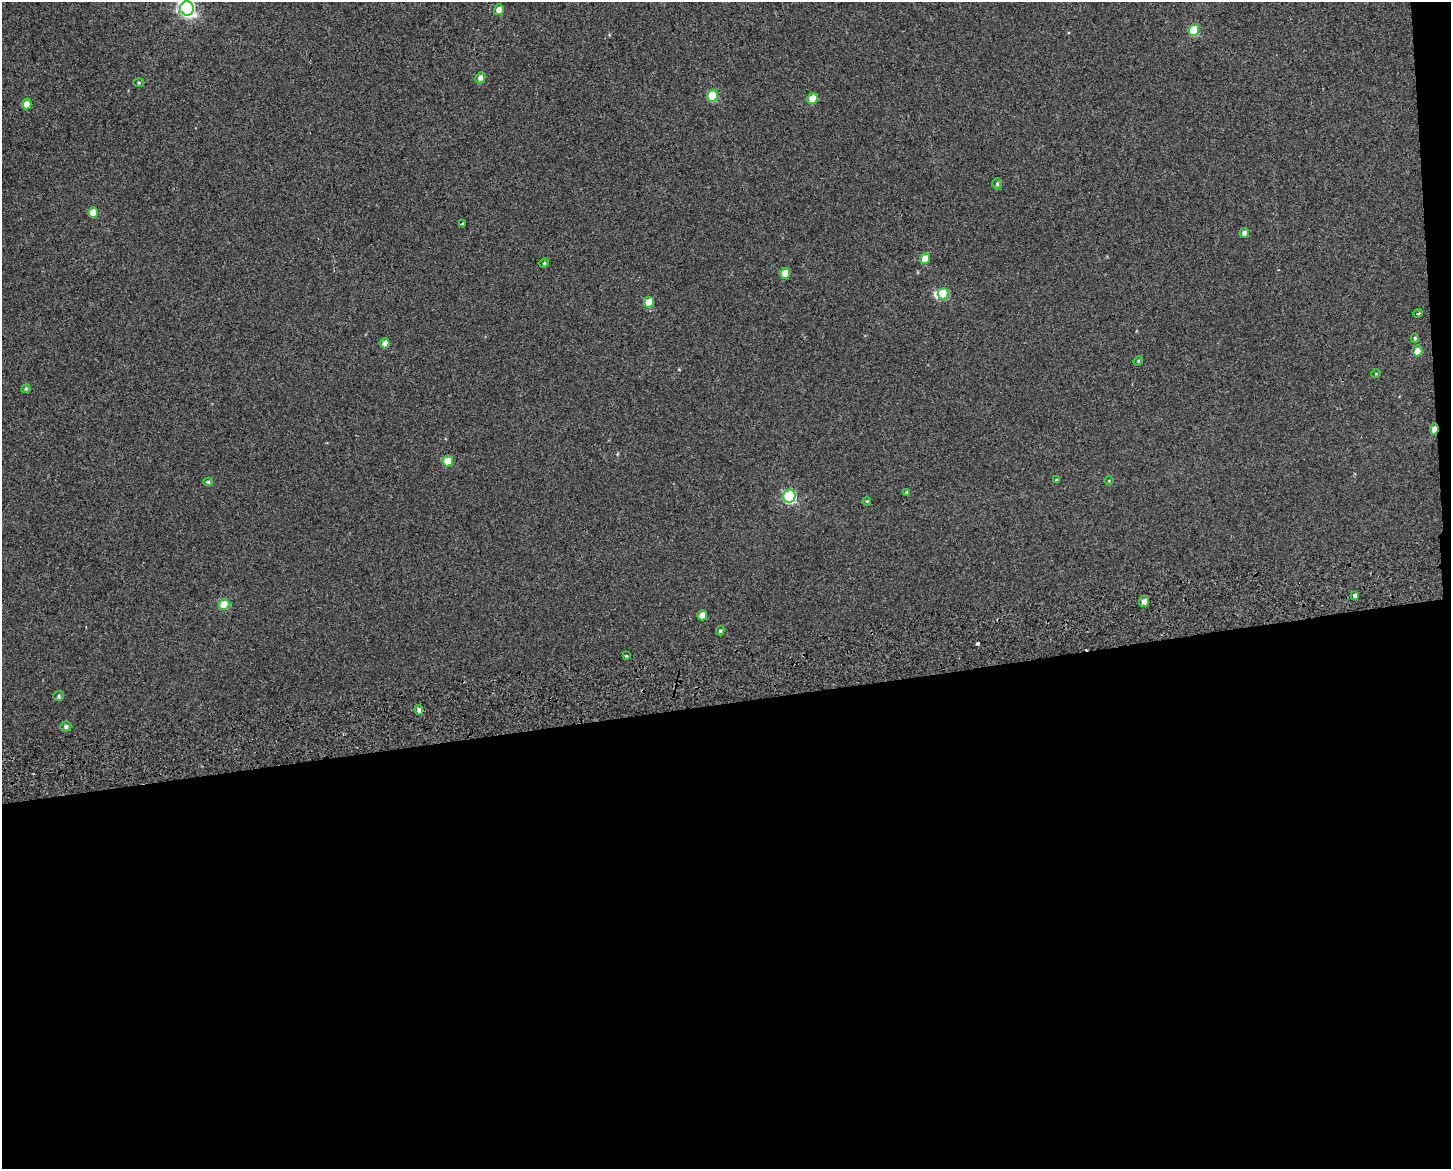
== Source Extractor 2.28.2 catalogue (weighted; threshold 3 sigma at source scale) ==
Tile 12 of 3 x 4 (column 3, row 4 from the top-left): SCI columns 2924-4372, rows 61-1227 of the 4454 x 4791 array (HDU 1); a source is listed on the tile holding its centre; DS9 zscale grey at full resolution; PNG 1453 x 1171 px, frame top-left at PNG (2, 2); each listed source drawn as its Kron ellipse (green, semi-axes under 4 px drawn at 4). Shown black and unused: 41% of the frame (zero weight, under 2 of 3 exposures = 4% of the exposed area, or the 3 px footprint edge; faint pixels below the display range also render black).
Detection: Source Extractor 2.28.2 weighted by HDU 2 'WHT'; one run over the whole footprint, this tile lists its part. Background 0.00247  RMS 0.0062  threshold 0.0277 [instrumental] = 3 sigma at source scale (4.5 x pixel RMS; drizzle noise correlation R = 1.50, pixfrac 1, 0.0396/0.0396 arcsec/px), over >= 5 px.
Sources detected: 46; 1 inside a brighter object's white glare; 4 cosmic-ray / hot-pixel residue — neither listed nor drawn; the other 41 listed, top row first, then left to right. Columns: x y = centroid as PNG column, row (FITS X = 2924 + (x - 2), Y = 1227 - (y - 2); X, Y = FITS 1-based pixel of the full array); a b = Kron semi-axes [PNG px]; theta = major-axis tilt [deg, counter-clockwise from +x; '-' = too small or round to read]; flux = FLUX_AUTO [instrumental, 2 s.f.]
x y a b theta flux
187 8 7 7 - 180
499 10 5 5 - 3.3
1194 30 6 5 - 23
480 78 6 5 - 2.4
139 83 5 3 - 0.58
713 96 6 5 - 20
812 98 6 5 - 6.5
27 104 5 5 - 4.9
997 184 5 4 - 0.89
93 213 5 5 - 7.1
463 223 4 3 - 0.83
1244 233 5 4 - 2.1
925 259 5 5 - 8.1
544 263 5 4 - 0.74
785 273 5 5 - 8.5
943 294 6 5 - 16
649 302 5 5 - 9.3
1418 313 4 3 - 1.1
1415 338 5 4 - 0.86
385 343 5 4 - 3.6
1417 351 5 5 - 4.2
1138 361 5 4 - 0.58
1376 374 5 3 - 0.42
26 389 4 4 - 0.76
1434 429 5 4 - 4.8
448 461 5 5 - 12
1056 480 4 4 - 0.52
1109 481 4 3 - 0.46
208 482 5 3 - 1
906 492 4 3 - 0.56
789 496 6 6 - 64
867 501 4 4 - 0.59
1355 595 4 4 - 7.6
1144 601 5 5 - 3
224 604 5 5 - 16
702 615 5 5 - 5.9
720 631 4 3 - 0.81
626 656 3 2 - 0.87
59 696 5 5 - 1.1
419 710 5 3 - 6.9
66 727 5 5 - 1.5
Overlapping masked pixels (flux is a lower limit): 2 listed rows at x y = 1434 429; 419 710
Isophote crosses this tile's border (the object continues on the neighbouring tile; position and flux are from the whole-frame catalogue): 1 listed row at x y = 187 8